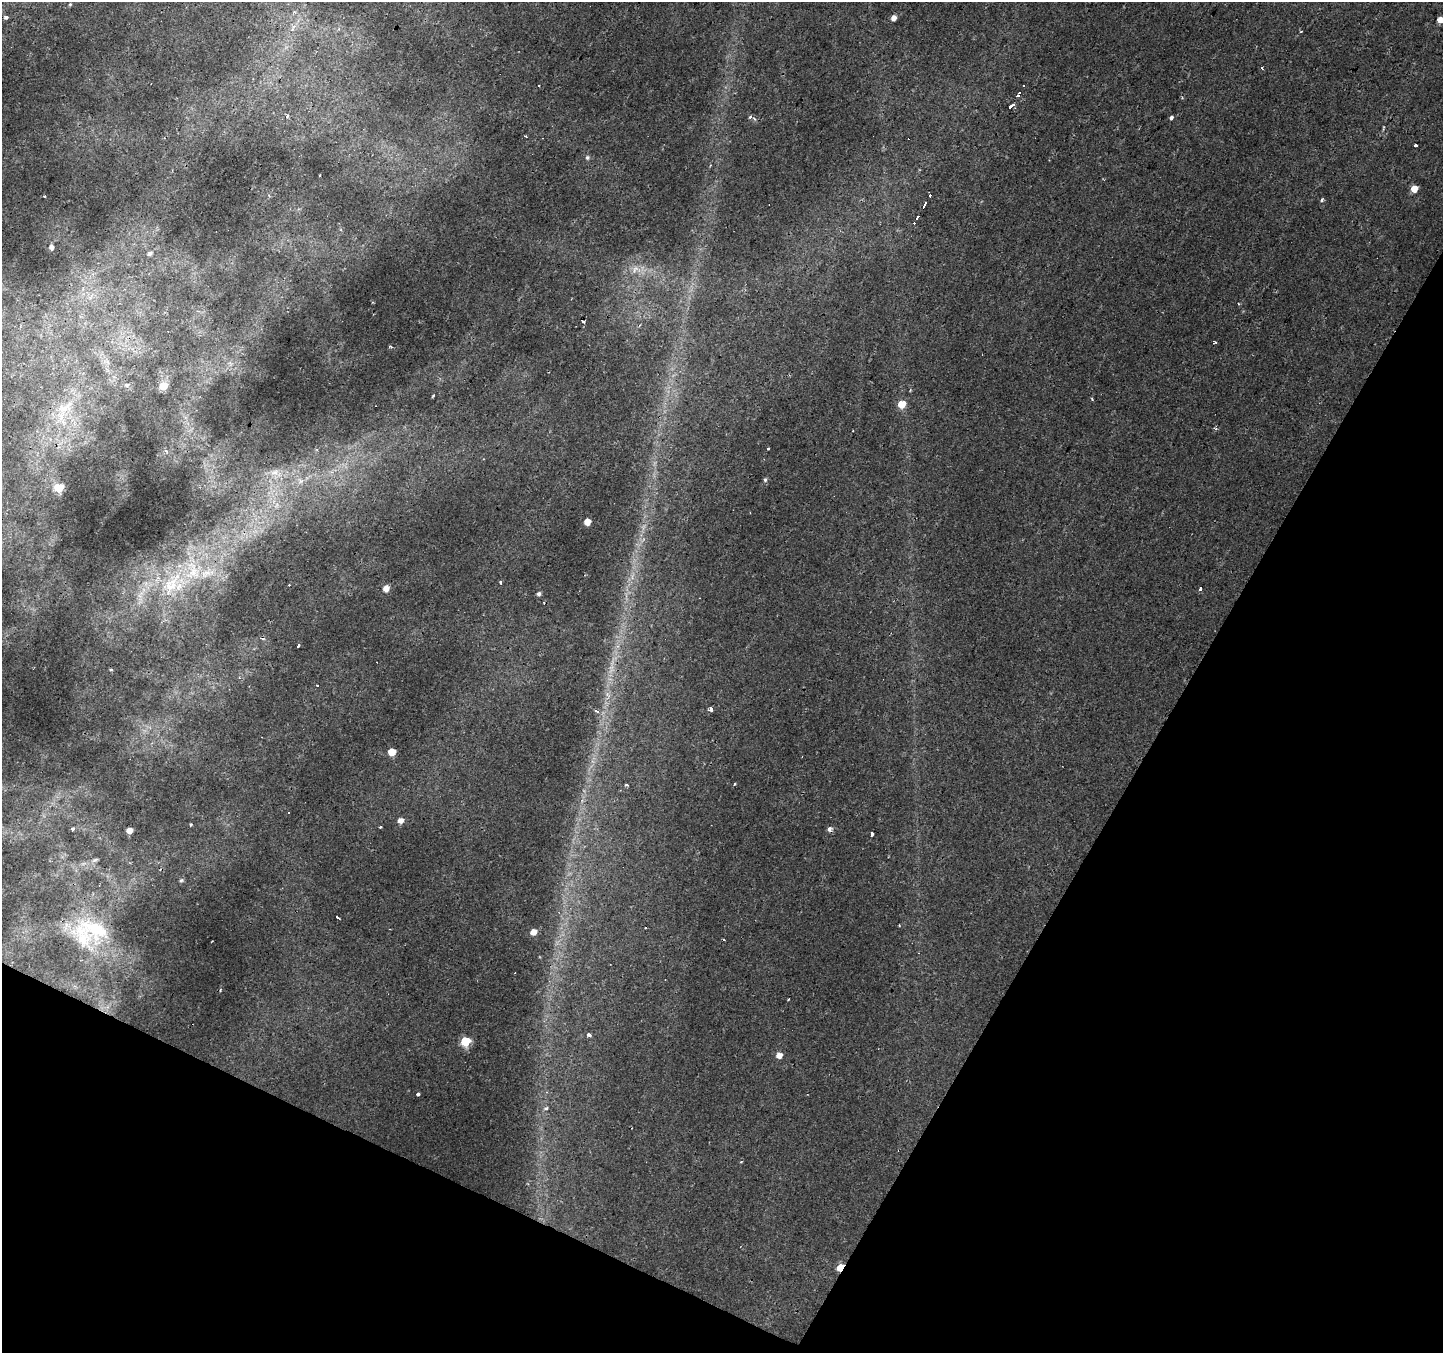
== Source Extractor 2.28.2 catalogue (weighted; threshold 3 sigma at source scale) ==
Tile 15 of 4 x 4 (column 3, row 4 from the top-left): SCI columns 2887-4327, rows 264-1614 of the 5767 x 5863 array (HDU 1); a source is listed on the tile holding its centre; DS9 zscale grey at full resolution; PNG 1445 x 1355 px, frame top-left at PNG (2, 2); no overlay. Shown black and unused: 26% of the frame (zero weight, under 2 of 3 exposures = <1% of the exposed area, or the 3 px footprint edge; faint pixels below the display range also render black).
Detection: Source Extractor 2.28.2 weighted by HDU 2 'WHT'; one run over the whole footprint, this tile lists its part. Background 0.00476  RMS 0.0027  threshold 0.0121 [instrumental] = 3 sigma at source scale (4.5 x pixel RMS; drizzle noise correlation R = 1.50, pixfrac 1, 0.0396/0.0396 arcsec/px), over >= 5 px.
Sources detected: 83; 15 cosmic-ray / hot-pixel residue — not listed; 2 inside a brighter listed object's ellipse — not listed separately; the other 66 listed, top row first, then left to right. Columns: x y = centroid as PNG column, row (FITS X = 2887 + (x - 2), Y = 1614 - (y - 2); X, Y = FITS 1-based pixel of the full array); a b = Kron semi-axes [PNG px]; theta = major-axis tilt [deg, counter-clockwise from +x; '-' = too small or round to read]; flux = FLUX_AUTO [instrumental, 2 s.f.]
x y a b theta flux
70 4 4 4 - 0.27
6 17 5 4 - 0.84
894 18 5 4 - 1.6
1440 20 5 4 - 3.1
339 29 4 3 - 0.33
539 86 3 3 - 1
1019 93 6 3 61 210
1011 106 3 3 - 110
287 116 4 4 - 0.38
1172 118 3 3 - 7
526 136 4 2 - 0.3
1415 145 3 3 - 1.1
587 158 5 5 - 0.48
1414 189 5 5 - 4
44 196 3 3 - 0.78
930 196 3 3 - 95
1322 200 5 3 - 0.6
924 206 7 3 59 260
917 218 6 3 57 200
51 247 5 4 - 1.1
150 253 7 5 29 0.8
635 269 14 11 36 2.9
127 385 6 5 - 0.73
163 386 6 5 - 7.2
433 396 3 3 - 0.73
902 404 6 5 - 5
66 407 25 14 33 7.2
165 451 4 4 - 0.7
275 472 13 8 9 2.3
765 480 6 5 - 0.46
301 481 7 5 43 0.78
58 488 5 5 - 16
587 522 5 5 - 3.7
501 582 4 3 - 0.42
172 584 41 19 57 17
386 589 5 5 - 2.5
1200 589 4 3 - 2.5
539 594 5 4 - 0.64
140 595 14 6 60 2.1
262 639 6 4 -5 0.49
298 646 3 3 - 2.6
111 669 4 3 - 0.32
317 685 3 3 - 0.61
710 709 3 3 - 4.8
597 711 7 4 -17 0.8
392 752 5 5 - 5.3
734 784 3 3 - 0.72
626 785 4 3 - 0.58
400 820 5 5 - 1.8
191 824 4 3 - 0.36
380 827 3 2 - 0.25
73 829 4 3 - 1.9
129 830 5 5 - 2.5
872 834 4 3 - 1.9
95 860 9 4 35 0.63
181 880 6 5 - 0.53
338 917 5 2 - 0.42
95 929 52 30 -27 18
533 932 5 4 - 2.6
723 939 2 2 - 0.31
589 1035 4 3 - 1.6
465 1041 6 5 - 14
779 1055 5 5 - 2.2
418 1094 3 3 - 1.7
546 1108 6 4 14 0.54
840 1267 6 4 53 8.3
Overlapping masked pixels (flux is a lower limit): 1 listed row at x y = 840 1267
Isophote crosses this tile's border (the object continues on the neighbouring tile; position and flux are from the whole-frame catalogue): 1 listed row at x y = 1440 20